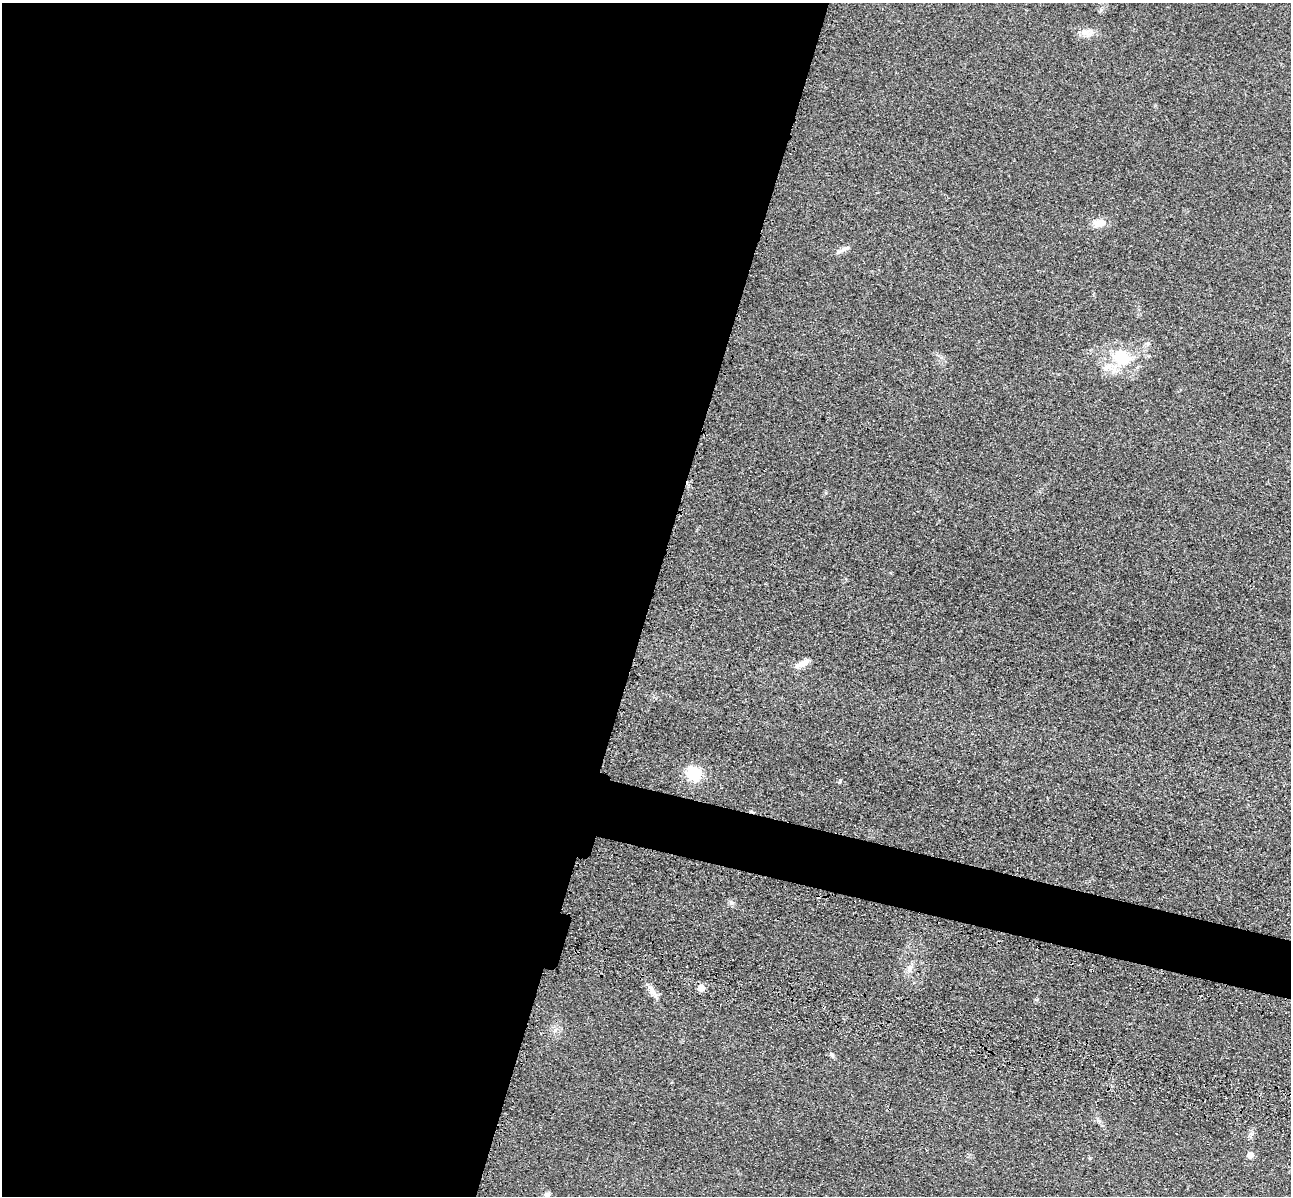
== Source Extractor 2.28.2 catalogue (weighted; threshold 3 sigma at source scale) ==
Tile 5 of 4 x 4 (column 1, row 2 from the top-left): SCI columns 173-1461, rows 2786-3979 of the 5350 x 5365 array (HDU 1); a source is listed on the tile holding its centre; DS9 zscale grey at full resolution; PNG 1293 x 1198 px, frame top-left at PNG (2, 3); no overlay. Shown black and unused: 53% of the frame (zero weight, under 3 of 4 exposures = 9% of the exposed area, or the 3 px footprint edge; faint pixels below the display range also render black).
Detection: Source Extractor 2.28.2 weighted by HDU 2 'WHT'; one run over the whole footprint, this tile lists its part. Background 0.0484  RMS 0.0086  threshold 0.0389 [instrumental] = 3 sigma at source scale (4.5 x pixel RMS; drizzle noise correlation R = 1.50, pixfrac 1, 0.05/0.05 arcsec/px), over >= 5 px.
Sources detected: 15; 1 cosmic-ray / hot-pixel residue — not listed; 1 inside a brighter listed object's ellipse — not listed separately; the other 13 listed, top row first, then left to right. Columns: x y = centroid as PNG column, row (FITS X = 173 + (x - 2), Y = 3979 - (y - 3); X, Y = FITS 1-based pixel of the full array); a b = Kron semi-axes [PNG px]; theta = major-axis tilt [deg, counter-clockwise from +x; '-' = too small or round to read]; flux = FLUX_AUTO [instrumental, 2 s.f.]
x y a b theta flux
1087 32 19 9 -9 7
1099 223 13 10 5 8
843 249 22 5 27 4.2
1121 357 26 23 -70 32
802 663 20 7 25 6.6
694 773 13 11 -28 33
731 903 7 6 - 2.3
909 968 9 4 81 2.7
701 988 5 5 - 10
652 991 16 8 -64 6.3
831 1055 8 4 -81 1.5
1250 1155 5 5 - 9.7
547 1194 7 6 - 2
Unlisted compact peaks at least as high as the median listed source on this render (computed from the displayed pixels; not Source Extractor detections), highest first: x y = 840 780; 1090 1158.